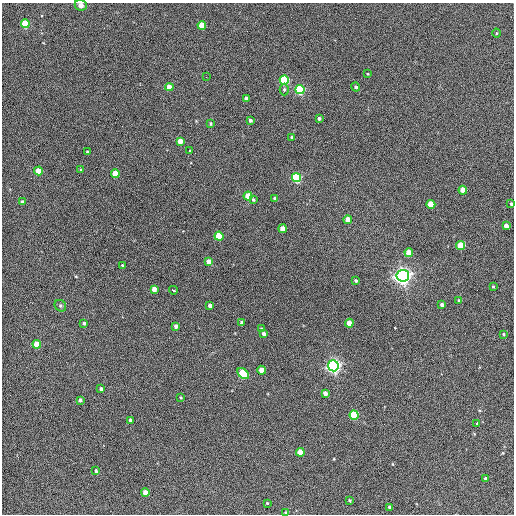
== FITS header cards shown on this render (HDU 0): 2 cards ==
NAXIS1  =                  512 / Axis length
NAXIS2  =                  512 / Axis length

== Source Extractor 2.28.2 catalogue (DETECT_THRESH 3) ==
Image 512 x 512 px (HDU 0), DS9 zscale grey, 1 PNG px = 1 image px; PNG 516 x 516 px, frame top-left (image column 1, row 512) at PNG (2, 3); each listed source drawn as its Kron ellipse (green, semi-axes under 4 px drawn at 4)
Background 401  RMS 22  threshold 65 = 3 sigma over >= 5 px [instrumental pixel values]
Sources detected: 73; all 73 listed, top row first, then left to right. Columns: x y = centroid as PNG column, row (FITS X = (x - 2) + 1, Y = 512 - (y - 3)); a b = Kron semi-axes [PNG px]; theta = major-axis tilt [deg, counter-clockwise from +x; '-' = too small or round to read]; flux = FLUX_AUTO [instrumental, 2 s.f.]
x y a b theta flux
81 5 6 5 - 6.9e+03
25 24 4 4 - 1.1e+05
202 25 4 4 - 4.1e+04
496 33 4 3 - 1.3e+03
368 74 3 2 - 9.5e+02
206 77 2 2 - 7.4e+02
284 80 5 4 - 2.0e+05
169 87 4 4 - 2.1e+04
356 87 4 4 - 3.6e+03
284 90 6 4 90 2.2e+03
300 90 4 4 - 2.5e+05
246 99 4 3 - 5.3e+03
319 118 3 3 - 3.0e+03
250 120 3 3 - 3.9e+03
211 124 4 4 - 1.9e+03
292 137 3 3 - 3.4e+03
180 141 4 4 - 1.4e+04
190 150 3 3 - 3.5e+03
88 152 3 3 - 2.1e+03
81 170 4 3 - 1.4e+03
38 171 4 4 - 3.2e+04
115 173 4 4 - 2.7e+04
296 178 5 4 - 2.3e+05
463 190 4 4 - 2.6e+04
248 196 4 4 - 4.3e+04
275 198 3 3 - 2.8e+03
253 199 3 3 - 2.1e+03
22 202 4 3 - 3.3e+03
431 204 4 4 - 5.1e+04
511 204 4 3 - 2.4e+03
348 220 4 4 - 2.6e+04
506 226 4 4 - 9.2e+03
282 229 4 4 - 1.9e+04
219 236 4 4 - 8.6e+04
461 246 4 4 - 6.1e+04
409 253 4 4 - 3.2e+04
209 262 4 4 - 1.6e+04
122 265 3 3 - 6.2e+03
403 276 6 6 - 1.0e+06
356 281 3 3 - 2.6e+03
493 286 3 3 - 1.5e+03
154 289 4 4 - 1.1e+04
173 290 4 3 - 5.8e+03
459 300 4 3 - 1.4e+03
210 305 4 3 - 6.6e+03
442 305 4 3 - 6.5e+03
60 306 6 5 - 2.2e+03
242 322 3 3 - 3.0e+03
84 323 3 3 - 2.4e+03
349 323 4 4 - 2.1e+04
176 326 4 3 - 4.7e+03
261 328 3 3 - 1.2e+03
264 334 4 3 - 4.4e+03
503 334 3 3 - 1.7e+03
37 344 4 4 - 3.2e+04
333 366 5 5 - 7.2e+05
261 370 4 4 - 2.3e+04
243 374 7 4 -40 1.1e+05
101 389 4 3 - 4.0e+03
325 393 4 3 - 7.5e+03
181 397 4 3 - 1.4e+03
80 400 3 3 - 3.3e+03
354 415 4 4 - 1.3e+05
130 420 3 3 - 4.0e+03
477 423 3 3 - 1.6e+03
300 452 4 4 - 3.4e+04
96 471 3 3 - 2.7e+03
486 479 4 3 - 4.1e+03
145 493 4 4 - 1.9e+04
350 500 3 3 - 1.7e+03
267 503 3 2 - 1.2e+03
389 507 3 3 - 2.4e+03
286 513 3 3 - 2.4e+03
At the frame edge (FLAGS 8, measured only in part): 2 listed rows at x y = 81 5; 286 513